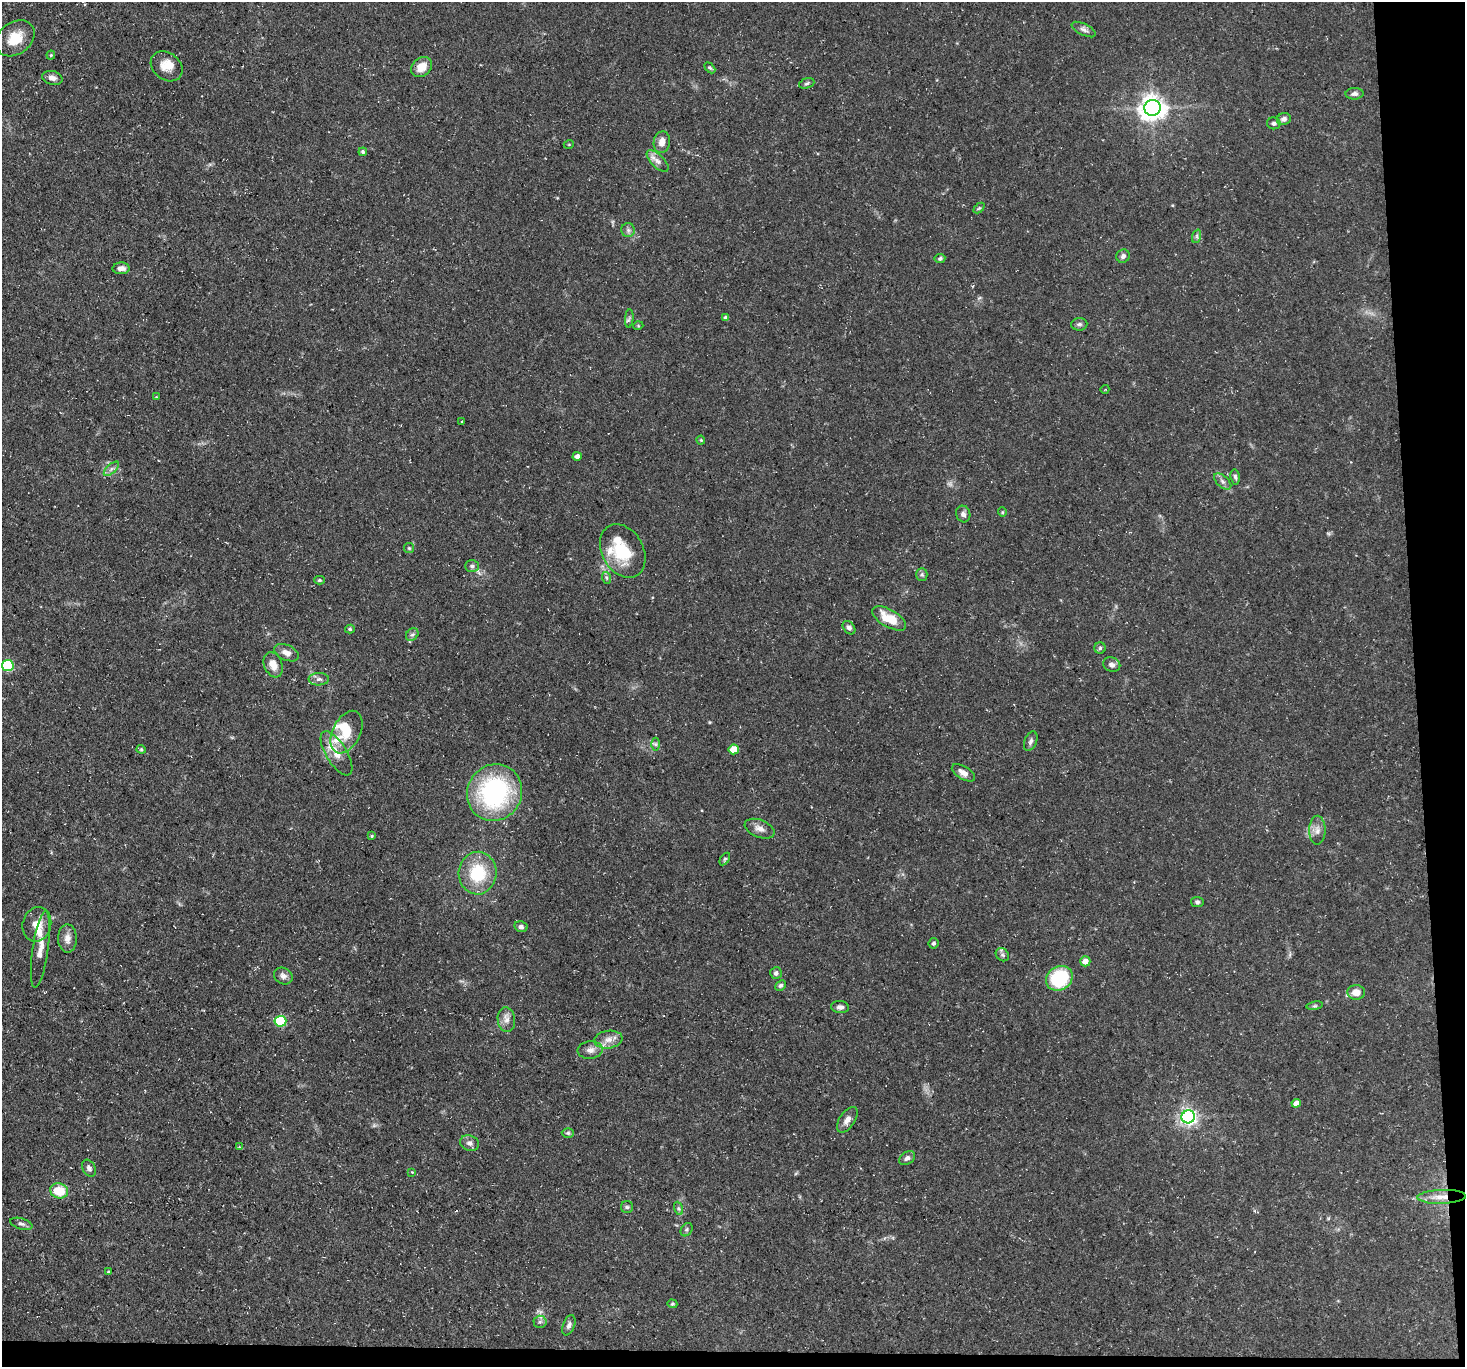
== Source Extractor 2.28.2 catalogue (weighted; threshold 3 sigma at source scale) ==
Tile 9 of 3 x 3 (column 3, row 3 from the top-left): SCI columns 2928-4390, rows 145-1509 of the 4390 x 4362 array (HDU 1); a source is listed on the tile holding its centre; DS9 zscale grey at full resolution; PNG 1467 x 1369 px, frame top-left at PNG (2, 2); each listed source drawn as its Kron ellipse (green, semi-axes under 4 px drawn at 4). Shown black and unused: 5% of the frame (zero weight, under 3 of 5 exposures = <1% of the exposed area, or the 3 px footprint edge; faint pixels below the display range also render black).
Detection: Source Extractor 2.28.2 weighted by HDU 2 'WHT'; one run over the whole footprint, this tile lists its part. Background 0.118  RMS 0.0048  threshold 0.0217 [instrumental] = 3 sigma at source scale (4.5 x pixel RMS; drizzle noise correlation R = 1.50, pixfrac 1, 0.05/0.05 arcsec/px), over >= 5 px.
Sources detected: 111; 1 too faint to see at this stretch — neither listed nor drawn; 7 inside a brighter listed object's ellipse — not listed separately; the other 103 listed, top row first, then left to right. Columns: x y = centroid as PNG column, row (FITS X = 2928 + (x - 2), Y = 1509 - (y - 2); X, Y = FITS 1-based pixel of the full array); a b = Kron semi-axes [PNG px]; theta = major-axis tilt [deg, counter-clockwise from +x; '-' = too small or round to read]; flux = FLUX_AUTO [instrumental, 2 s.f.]
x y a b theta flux
1084 30 13 5 -27 1.8
15 38 21 16 37 11
51 55 4 4 - 0.53
167 66 17 13 -39 6.5
422 67 11 9 42 6
710 68 6 4 -44 0.71
52 78 10 7 -14 2.4
807 83 8 5 19 0.9
1354 94 9 6 1 1.6
1152 108 8 8 - 490
1284 119 7 6 - 1.8
1274 123 7 6 - 1.1
662 142 11 8 80 3.9
569 144 5 3 - 0.42
363 152 4 3 - 0.86
658 161 14 6 -44 2.7
979 208 6 4 44 0.63
628 230 7 6 - 1.4
1197 236 7 4 71 0.96
1123 256 7 6 - 1.6
940 258 5 4 - 1
121 268 8 6 3 2.7
629 318 9 3 85 0.95
726 318 4 4 - 1.8
1079 324 8 6 4 1.3
638 326 5 3 - 0.43
1105 389 4 3 - 0.39
156 397 4 3 - 0.36
462 422 3 2 - 0.39
701 440 4 4 - 0.48
577 456 4 4 - 1.9
111 469 9 4 42 1.5
1235 477 8 4 -81 1
1223 481 10 5 -42 1.7
1002 512 5 4 - 0.51
963 514 8 7 - 1.8
409 548 5 5 - 0.71
623 551 28 20 -60 20
472 566 7 6 - 1.3
922 575 6 5 - 1.1
607 578 6 4 -70 0.8
319 580 5 4 - 0.65
889 618 19 8 -30 11
849 628 7 5 -50 1.5
350 629 5 4 - 0.67
412 635 7 5 50 1.2
1100 648 5 5 - 0.98
286 653 13 7 -24 3.2
273 665 13 9 -69 4.9
1112 665 9 7 -22 2.2
8 666 6 5 - 45
319 679 10 6 2 1.9
346 732 23 14 64 9.9
1031 741 10 6 69 1.5
655 744 6 4 -90 0.85
141 749 4 4 - 0.63
734 749 5 5 - 11
337 753 25 10 -58 7.5
963 773 13 6 -31 3.2
494 793 29 27 60 70
760 829 15 8 -21 3.3
1317 830 14 8 90 3.2
372 836 4 3 - 0.51
725 859 7 4 56 0.69
478 873 21 19 86 22
1197 902 6 5 - 0.99
37 924 17 14 76 7.5
521 927 6 5 - 1.5
67 938 14 9 -89 3.9
933 943 5 5 - 1.2
40 949 38 8 82 6.3
1002 955 7 6 - 1.1
1085 961 5 5 - 3.9
776 973 6 6 - 1.4
283 976 10 8 -30 2.2
1059 978 14 11 32 30
781 985 6 4 43 1
1356 992 9 7 3 4.9
1315 1006 8 4 8 0.85
840 1007 9 6 -5 1.8
506 1020 12 8 -83 3.2
280 1021 6 5 - 33
608 1040 14 9 8 3.8
590 1050 12 9 6 3
1296 1103 4 4 - 2.8
1188 1117 7 6 - 180
847 1120 14 7 56 3
568 1133 6 5 - 0.84
470 1143 10 7 -22 2.1
239 1147 4 3 - 0.37
907 1158 9 6 34 1.7
89 1168 9 6 -60 1.6
412 1172 4 4 - 0.39
59 1191 9 7 -15 12
1442 1197 24 7 2 5.4
627 1207 6 6 - 0.98
678 1208 7 4 -71 0.9
21 1224 11 5 -16 1.5
687 1230 7 5 57 0.92
108 1272 4 3 - 0.59
672 1304 5 4 - 0.64
540 1322 6 6 - 1.1
569 1325 10 5 69 1.7
Overlapping masked pixels (flux is a lower limit): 1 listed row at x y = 1442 1197